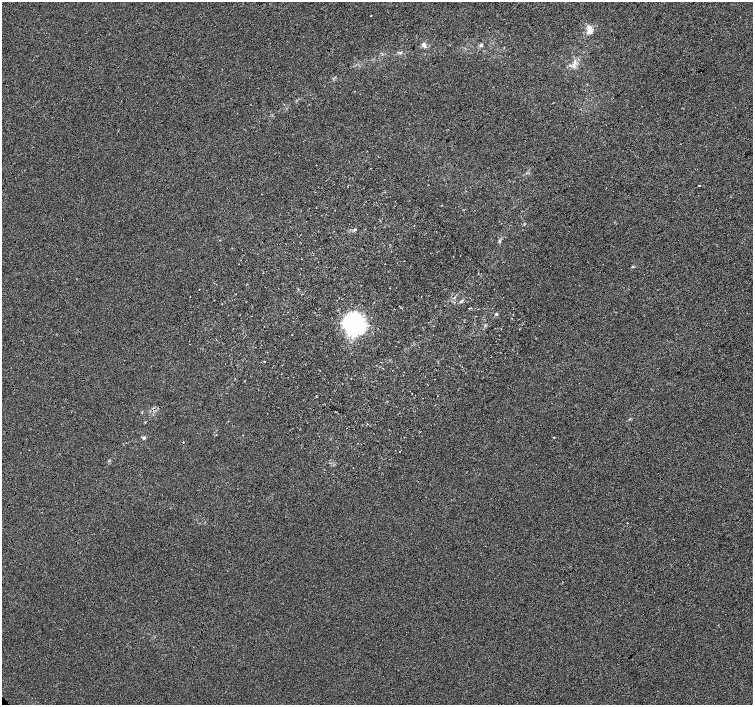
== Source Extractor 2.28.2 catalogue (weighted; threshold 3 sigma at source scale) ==
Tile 10 of 4 x 4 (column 2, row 3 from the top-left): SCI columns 1505-3006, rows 1559-2964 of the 6021 x 5992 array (HDU 1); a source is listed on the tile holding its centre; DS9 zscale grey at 2 x 2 block average (1 PNG px = mean of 2 x 2 image px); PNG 755 x 707 px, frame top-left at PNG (2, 2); no overlay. Shown black and unused: <1% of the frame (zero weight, under 3 of 4 exposures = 2% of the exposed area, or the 3 px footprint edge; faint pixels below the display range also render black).
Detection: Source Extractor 2.28.2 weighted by HDU 2 'WHT'; one run over the whole footprint, this tile lists its part. Background -0.00101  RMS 0.0066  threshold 0.0296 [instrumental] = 3 sigma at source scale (4.5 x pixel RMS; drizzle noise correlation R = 1.50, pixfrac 1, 0.0396/0.0396 arcsec/px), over >= 5 px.
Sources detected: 15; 1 cosmic-ray / hot-pixel residue — not listed; the other 14 listed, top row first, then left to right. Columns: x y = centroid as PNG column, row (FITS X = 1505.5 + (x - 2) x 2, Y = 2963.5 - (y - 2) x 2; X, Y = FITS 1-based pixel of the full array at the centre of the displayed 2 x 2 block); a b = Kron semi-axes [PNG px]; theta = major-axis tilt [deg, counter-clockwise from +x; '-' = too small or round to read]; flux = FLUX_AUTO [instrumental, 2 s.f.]
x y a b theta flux
371 16 2 2 - 0.7
590 30 10 5 -84 11
423 45 5 4 - 3.9
481 45 5 3 - 2.7
574 62 6 3 82 4
699 185 2 2 - 3.7
355 229 3 3 - 1.3
500 241 3 3 - 1.5
632 267 3 2 - 0.99
461 301 5 3 - 2
496 314 3 3 - 1.7
354 324 7 6 - 520
144 438 4 3 - 2.3
627 523 2 2 - 1.1
Diffuse or blended objects may show on this block-average render without a row.